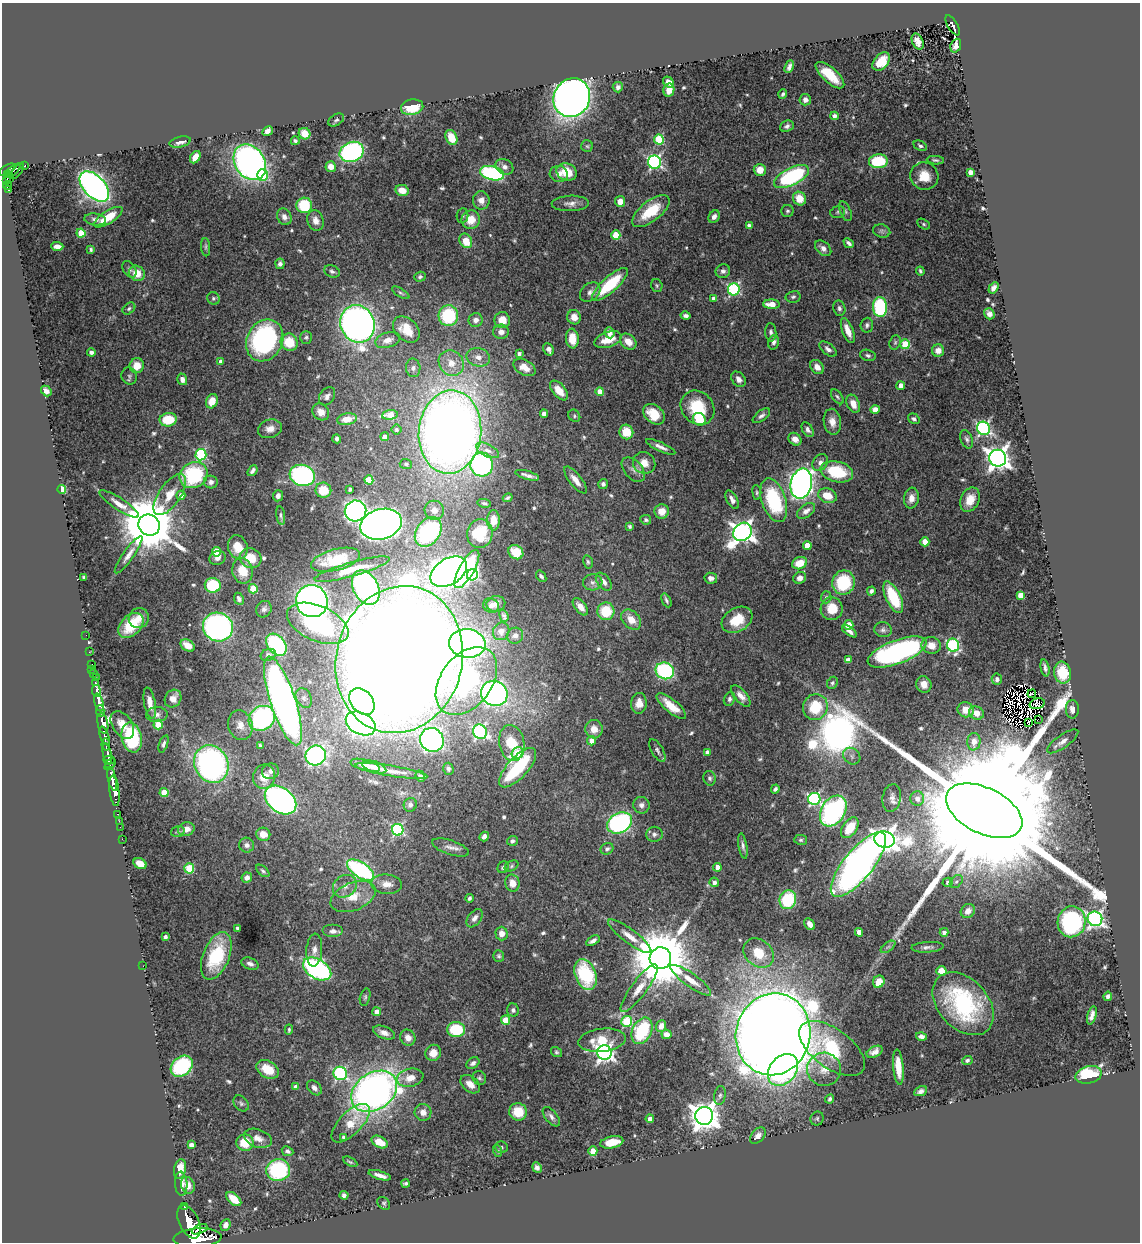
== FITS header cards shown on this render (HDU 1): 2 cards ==
NAXIS1  =                 1138
NAXIS2  =                 1240

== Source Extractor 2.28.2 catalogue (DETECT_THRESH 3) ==
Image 1138 x 1240 px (HDU 1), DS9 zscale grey, 1 PNG px = 1 image px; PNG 1142 x 1244 px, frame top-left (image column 1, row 1240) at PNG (2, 3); each listed source drawn as its Kron ellipse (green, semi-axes under 4 px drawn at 4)
Background 0.539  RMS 0.023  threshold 0.0705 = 3 sigma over >= 5 px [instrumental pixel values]
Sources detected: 595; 5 with non-positive FLUX_AUTO (blend fragments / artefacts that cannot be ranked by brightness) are neither listed nor drawn; of the other 590, the 500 brightest by FLUX_AUTO listed and drawn (90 fainter detections omitted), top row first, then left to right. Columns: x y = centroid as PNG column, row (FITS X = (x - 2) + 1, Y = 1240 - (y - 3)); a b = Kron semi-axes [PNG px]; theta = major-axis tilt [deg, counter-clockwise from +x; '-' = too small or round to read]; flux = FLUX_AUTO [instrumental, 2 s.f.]
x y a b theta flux
953 25 11 5 -58 160
918 42 8 5 -67 12
956 46 7 5 69 8
881 62 11 7 48 32
789 67 7 4 66 5.2
830 75 18 7 -42 38
668 82 6 5 - 11
618 87 5 5 - 5.8
669 90 7 5 80 13
783 94 5 3 - 3
572 98 20 18 61 1300
805 100 6 5 - 7.3
412 107 11 7 11 43
834 116 4 4 - 7.5
336 120 9 5 30 3.7
787 126 7 5 22 4.7
268 131 6 4 29 8.5
305 134 6 5 - 20
451 138 8 5 -67 30
659 139 5 5 - 89
295 141 4 3 - 3.3
180 142 11 5 13 10
587 146 6 6 - 3
920 146 7 4 -27 3.4
352 152 12 9 23 280
195 157 7 4 61 18
935 160 8 4 -5 3.4
878 161 9 7 6 79
250 162 19 14 -56 790
655 162 6 6 - 340
25 166 3 3 - 16
331 167 5 5 - 16
505 167 9 7 -32 8.2
7 170 9 3 32 240
760 170 6 6 - 20
13 171 9 3 41 110
17 171 9 3 54 140
567 172 10 8 -18 37
970 172 4 4 - 13
492 173 12 7 -15 220
559 174 9 8 - 8.7
7 175 3 2 - 45
262 175 6 5 - 99
924 176 14 13 - 27
792 177 19 8 27 200
10 179 3 3 - 81
6 181 3 3 - 91
7 185 4 3 - 100
94 186 18 10 -46 680
9 190 3 3 - 60
402 190 7 5 -11 13
799 199 7 6 - 27
481 200 9 8 - 11
620 201 5 5 - 15
570 203 18 7 2 11
304 205 8 7 - 72
651 211 22 10 38 50
787 211 6 6 - 3.3
845 211 10 5 -67 4.5
838 212 7 5 17 3.6
462 216 7 5 80 3.3
108 217 16 6 32 32
284 217 9 7 -63 8
714 217 6 5 - 7.1
95 219 11 6 -6 6.8
471 220 9 9 - 25
316 221 10 8 -72 12
924 224 7 4 -28 2.8
749 226 4 4 - 9.9
882 231 9 6 -16 4.7
81 233 4 4 - 41
616 235 4 4 - 53
466 241 8 6 -59 28
849 243 6 3 -41 4.8
57 246 6 4 -3 8.8
206 247 9 4 -86 3.2
823 248 9 6 -42 9.2
91 249 4 3 - 3
280 264 5 4 - 5.4
129 269 9 6 -56 4.2
332 271 8 6 -23 4.6
723 271 7 7 - 5.6
920 271 4 3 - 2.7
137 273 8 7 - 24
420 277 6 5 - 2.9
610 284 23 7 42 91
657 285 6 5 - 2.8
993 288 6 4 58 6.5
734 289 6 6 - 220
590 292 11 8 40 8.1
401 293 10 4 -32 2.9
793 297 7 5 11 3.6
213 298 6 6 - 3.5
714 299 4 4 - 9.1
772 304 8 4 -2 21
880 307 10 7 -87 150
839 308 8 6 -74 4.6
129 309 7 5 39 3.3
989 314 6 5 - 6.2
448 316 10 10 - 93
686 316 5 3 - 5.3
574 317 7 7 - 15
476 320 7 7 - 7.9
502 320 8 8 - 23
358 324 19 17 -67 1000
867 325 7 6 - 4.5
406 329 15 10 -44 29
848 331 13 5 -69 19
501 332 8 7 - 11
771 332 9 5 -86 4.6
609 333 5 5 - 9.5
306 337 6 6 - 3.2
572 339 10 6 -84 28
265 340 22 18 62 240
388 340 13 7 17 14
608 340 14 7 19 30
289 342 9 8 - 42
628 342 9 6 -43 19
774 342 7 5 75 5.1
895 342 7 5 70 3.3
905 344 5 5 - 73
549 349 6 5 - 6.5
828 349 10 5 -39 6.7
938 351 6 6 - 9.6
91 352 4 3 - 5.4
519 354 4 4 - 4.8
868 355 8 5 -15 3.9
478 357 12 9 -14 13
221 362 4 4 - 12
451 363 13 12 - 22
137 366 7 7 - 25
524 367 12 7 -29 18
817 367 8 6 -47 11
413 368 9 7 -83 5.6
129 376 8 7 - 4.4
182 379 6 5 - 8.1
739 379 8 6 -50 7.7
901 386 4 4 - 16
559 390 11 6 -50 23
46 391 6 4 -48 7.9
600 392 4 4 - 19
327 396 10 7 54 6.8
837 397 8 5 -53 3.6
212 401 7 5 63 20
853 404 9 6 -66 17
698 408 18 15 -48 64
875 409 4 4 - 15
321 412 9 7 -45 16
544 414 4 4 - 11
654 414 12 8 -41 40
390 415 8 4 6 36
574 416 6 5 - 2.9
761 416 10 5 37 5.2
347 419 10 5 10 22
699 419 7 6 - 43
914 419 6 5 - 4.1
168 420 8 6 9 52
832 422 13 8 -81 15
983 428 7 6 - 310
270 429 12 9 15 13
396 430 5 5 - 4.2
808 430 8 5 -59 5.8
450 432 42 31 84 2000
626 432 7 7 - 31
385 437 4 4 - 10
337 439 4 4 - 3.6
795 439 7 5 -42 12
967 439 10 6 -69 4.6
661 447 16 4 -24 8.9
488 450 12 6 -26 8
201 455 6 5 - 160
998 458 8 8 - 1300
820 462 9 7 57 8
644 463 11 10 - 20
406 464 6 5 - 2.7
482 465 12 11 - 250
633 470 14 9 -49 11
253 471 6 4 52 5.4
837 472 17 10 -14 84
194 475 14 12 31 140
302 475 13 10 -17 360
527 475 12 3 -16 6.2
369 480 4 4 - 50
575 480 16 6 -51 16
211 482 7 6 - 7.1
603 484 5 5 - 5.1
801 484 15 10 78 760
62 489 4 4 - 84
350 489 4 3 - 3.4
323 490 8 7 - 34
757 492 7 4 -82 2.7
170 495 24 10 55 29
181 495 5 4 - 9.9
278 496 5 5 - 6.3
827 496 9 7 -22 28
508 498 5 3 - 2.9
911 498 10 7 82 13
732 500 10 5 -61 8.7
774 500 22 12 -71 130
970 500 12 9 67 25
484 503 6 4 -11 2.7
119 504 23 6 -33 14
434 510 10 9 - 12
356 511 11 10 - 480
662 511 7 7 - 18
806 511 10 6 36 9.2
281 515 9 4 -81 3.6
493 520 10 6 88 17
646 520 5 5 - 3
381 524 21 15 14 1300
149 525 11 10 - 13000
630 526 4 3 - 2.7
428 532 16 11 54 220
742 532 10 8 44 1000
480 533 14 13 - 47
925 542 4 4 - 30
807 545 4 4 - 23
238 547 12 9 -70 26
217 552 5 4 - 47
516 552 8 6 -39 31
129 555 22 5 55 12
218 558 8 6 26 6.4
250 558 11 9 -25 32
336 560 25 10 15 59
588 562 7 4 -79 3
800 563 8 6 21 27
352 569 39 7 16 37
467 569 21 7 61 240
242 571 13 10 -77 32
449 572 20 13 32 930
472 575 6 5 - 190
541 576 6 3 -54 4.1
84 577 4 3 - 2.9
711 578 6 5 - 8.5
800 578 6 5 - 9.1
593 582 10 8 5 6.8
604 582 10 6 -53 7.8
843 583 12 11 - 96
213 585 8 7 - 78
366 588 18 12 -64 360
253 589 5 4 - 68
871 591 4 4 - 5
1021 595 4 4 - 32
826 597 6 5 - 3.1
893 597 17 7 -64 87
239 599 6 4 -65 4.3
666 600 7 3 -64 3.8
312 601 16 16 - 820
496 604 9 7 13 8
491 605 8 7 - 6.6
580 607 10 5 -52 13
264 609 8 7 - 6
832 609 11 11 - 29
606 611 8 8 - 52
504 616 6 4 -71 3.4
139 618 10 10 - 16
631 620 12 8 -46 19
737 620 16 11 30 39
318 623 32 17 -23 130
131 625 15 10 44 46
849 625 5 4 - 36
218 627 15 14 - 430
883 630 9 7 -8 5
501 631 9 8 - 8.1
849 631 8 4 -34 6.7
86 635 2 2 - 5.8
515 636 8 7 - 6.7
467 643 18 14 -5 390
276 645 12 8 -49 150
931 645 10 8 -12 16
953 645 6 6 - 220
188 646 8 5 -33 18
89 652 2 2 - 8.9
897 652 31 11 21 470
268 655 8 5 23 7.7
399 660 74 63 75 7400
848 660 4 4 - 11
92 664 2 2 - 7.4
1045 668 8 3 -79 4.9
92 669 2 2 - 6.7
665 671 9 8 - 200
1063 673 11 8 -81 49
93 674 4 3 - 48
96 678 3 2 - 5
997 679 5 5 - 6.5
466 681 38 25 53 270
95 683 3 3 - 62
832 683 6 5 - 3.2
924 684 8 7 - 14
96 691 6 3 -82 260
494 693 13 12 - 440
1032 694 4 2 - 9.9
741 696 13 6 -49 11
173 698 9 8 - 14
304 698 10 7 -63 6.8
730 699 7 5 69 4.7
283 701 46 12 -72 980
362 701 15 10 -49 200
99 703 9 4 -74 1100
150 703 16 5 -80 15
639 703 10 7 85 17
1037 704 8 5 17 2.7
671 706 18 6 -40 27
815 707 13 12 - 60
1072 709 9 6 90 8.4
966 710 8 7 - 20
100 711 6 3 89 250
976 713 7 6 - 15
157 715 10 7 2 7.7
262 718 14 12 36 230
1038 719 3 2 - 7.5
1028 722 3 2 - 3.5
103 723 10 5 -78 1300
361 723 16 11 -27 620
122 725 15 9 -55 19
158 725 5 4 - 52
240 725 15 12 -74 16
594 729 9 8 - 16
480 732 7 7 - 260
105 736 10 4 -70 420
132 738 15 10 -78 110
432 740 12 11 - 600
591 741 4 4 - 10
1063 741 18 6 35 12
974 742 9 6 83 18
512 743 18 12 -80 43
163 744 9 4 70 3.9
106 745 6 3 -81 240
260 746 4 3 - 3.3
657 751 13 5 -59 4.8
707 752 4 4 - 9
517 753 6 5 - 56
107 754 11 3 -79 340
316 755 10 9 - 380
852 756 9 7 -39 7.7
109 760 6 3 2 100
110 764 7 4 49 64
211 764 19 16 -60 500
365 765 15 5 -15 16
374 767 12 5 -18 13
518 768 25 10 47 120
448 769 6 5 - 3.5
270 771 8 7 - 6.4
391 771 37 5 -9 18
420 776 6 4 -69 3.7
264 777 12 11 - 29
710 778 7 6 - 4
112 779 12 4 -76 1000
775 789 4 4 - 4
114 791 15 5 -83 1100
164 793 4 4 - 48
892 798 14 9 80 11
814 799 6 6 - 250
917 799 7 7 - 12
280 800 17 12 -37 550
410 805 7 6 - 4.9
641 805 8 8 - 6.5
833 811 17 11 58 330
984 811 41 23 -26 180000
117 814 3 2 - 23
119 821 2 2 - 13
620 823 13 10 27 300
120 827 2 2 - 12
850 828 11 7 55 44
186 829 8 6 15 14
398 830 6 6 - 220
178 832 7 5 16 2.8
263 834 7 6 - 17
654 834 8 7 - 5.7
484 836 5 4 - 6.5
122 839 2 2 - 9.8
801 840 6 5 - 3
884 840 10 8 -9 1600
512 841 5 5 - 4.2
247 845 7 7 - 5.5
743 846 13 4 -80 5.1
451 848 19 7 -18 11
607 849 6 5 - 4
140 864 7 5 -29 22
858 865 40 14 51 1200
511 866 7 5 28 3.3
503 867 6 5 - 4.4
717 867 4 4 - 11
189 868 5 5 - 91
361 870 15 7 -33 250
263 871 8 4 -41 3.2
247 878 5 5 - 7.4
714 882 5 4 - 6.1
948 882 5 4 - 5.9
956 882 7 5 48 3.5
512 883 8 7 - 16
387 884 15 9 -6 17
345 886 13 10 36 15
353 897 24 14 22 37
469 898 4 3 - 3.4
788 900 9 8 - 100
968 911 7 6 - 11
475 918 10 6 53 8
1095 919 7 7 - 530
1072 922 15 14 - 190
810 924 6 5 - 11
237 928 3 3 - 3.4
333 931 10 6 0 7.4
859 932 4 4 - 13
944 932 4 4 - 7.5
502 933 7 6 - 13
630 936 26 7 -37 20
165 937 3 3 - 4.4
593 941 7 3 30 5.9
888 947 8 4 36 4.4
927 947 16 5 4 6.9
314 950 16 8 86 12
759 953 17 13 -41 33
216 956 25 13 68 82
499 956 6 5 - 3.1
660 958 11 10 - 16000
250 964 9 5 -21 6.9
143 966 2 2 - 4.4
317 969 15 9 -31 340
941 971 5 5 - 25
585 974 16 10 -69 110
691 980 24 6 -36 20
879 982 6 5 - 26
639 988 29 7 53 24
1108 996 4 4 - 5
365 997 9 5 76 3.2
963 1004 36 25 -47 190
513 1010 6 6 - 4.8
377 1012 4 4 - 17
1092 1015 9 4 74 7.3
506 1020 5 4 - 54
627 1021 5 5 - 120
661 1026 6 5 - 12
289 1030 5 3 - 3
456 1030 9 7 -5 73
642 1031 14 9 63 110
384 1033 11 6 -21 11
667 1034 5 4 - 10
773 1034 41 37 76 5800
921 1037 5 4 - 6
408 1038 8 7 - 11
602 1040 24 11 7 46
832 1048 38 19 -36 99
556 1052 6 5 - 2.6
875 1052 8 5 26 8.2
433 1053 8 7 - 18
604 1053 7 7 - 620
967 1060 5 4 - 3.6
473 1063 7 5 36 5.5
182 1066 12 9 40 160
898 1067 18 5 -85 26
268 1069 12 8 -30 28
824 1069 17 16 - 26
783 1070 17 13 50 190
340 1073 7 6 - 240
1089 1075 13 8 15 100
410 1078 13 9 12 20
479 1078 7 6 - 4
470 1084 11 7 -41 15
296 1087 4 4 - 12
314 1088 8 6 -47 6.7
374 1091 25 18 34 1200
921 1091 7 4 24 6
720 1095 9 5 81 4.7
830 1099 5 4 - 4.1
241 1103 9 6 -48 4.2
423 1112 8 8 - 11
518 1112 9 8 - 37
704 1116 9 9 - 2300
551 1117 11 6 -51 6.7
650 1119 4 4 - 14
817 1119 7 6 - 2.7
351 1123 25 11 45 30
758 1136 9 6 48 9.3
343 1137 4 4 - 3.2
258 1138 14 9 -20 13
380 1142 8 5 -30 23
612 1142 12 6 11 28
245 1143 8 8 - 35
191 1145 4 4 - 9.9
501 1147 6 5 - 2.9
287 1151 6 4 -26 4.9
498 1151 6 4 -71 2.7
593 1151 4 4 - 34
350 1162 8 3 -30 2.6
537 1168 5 4 - 5.8
180 1169 10 6 79 24
278 1170 12 11 - 150
380 1175 11 3 -17 9.4
405 1183 4 3 - 3.3
181 1184 12 6 -86 14
188 1185 8 6 -67 14
344 1195 4 4 - 4.7
234 1199 9 5 -41 26
384 1203 7 5 -45 2.9
184 1207 3 3 - 61
189 1222 18 10 -64 2500
226 1225 6 4 64 7.8
200 1229 8 3 25 340
197 1238 24 9 3 3900
At the frame edge (FLAGS 8, measured only in part): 1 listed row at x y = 197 1238
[90 fainter detections neither listed nor drawn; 5 non-positive-flux detections neither listed nor drawn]